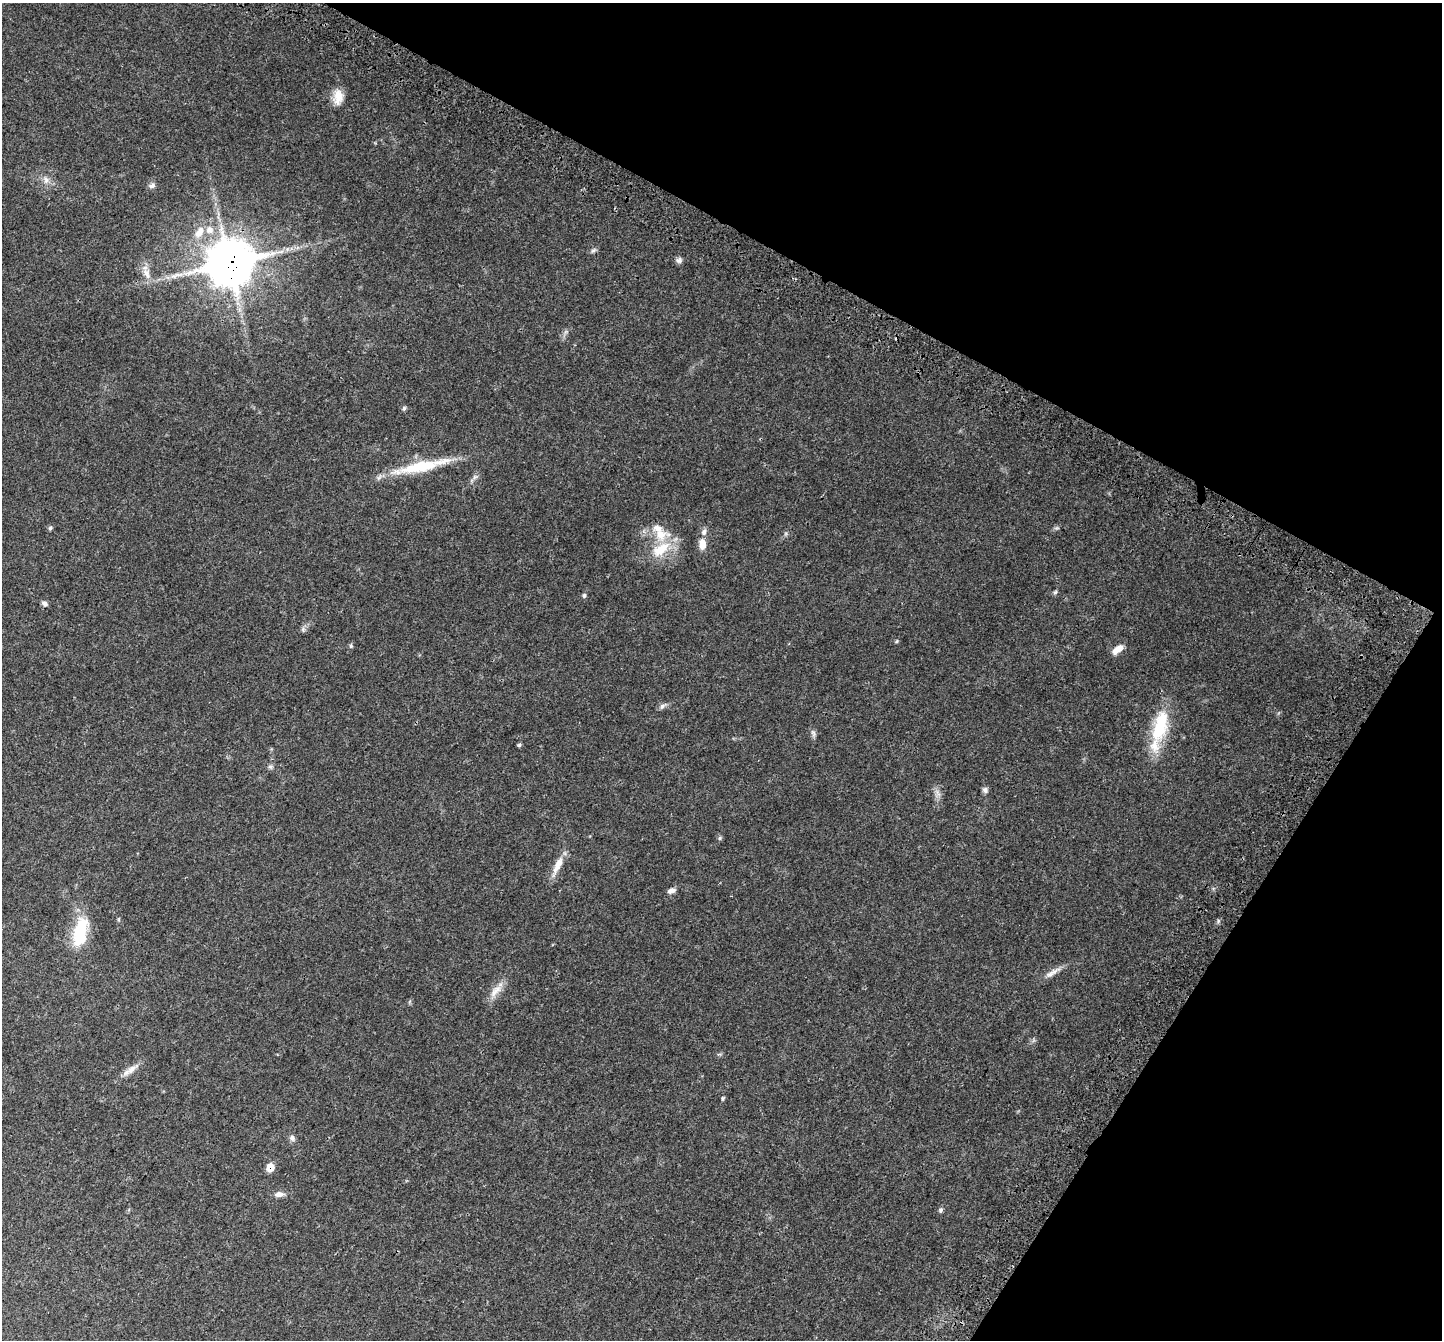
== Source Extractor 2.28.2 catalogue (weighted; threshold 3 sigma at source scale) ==
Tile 8 of 4 x 4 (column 4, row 2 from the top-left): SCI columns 4464-5903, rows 3090-4427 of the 6031 x 6114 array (HDU 1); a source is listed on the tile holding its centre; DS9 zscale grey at full resolution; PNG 1444 x 1342 px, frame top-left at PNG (2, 3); no overlay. Shown black and unused: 27% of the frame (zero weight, under 3 of 4 exposures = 8% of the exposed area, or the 3 px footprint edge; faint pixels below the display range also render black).
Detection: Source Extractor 2.28.2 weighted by HDU 2 'WHT'; one run over the whole footprint, this tile lists its part. Background 0.0446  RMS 0.0039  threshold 0.0174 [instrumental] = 3 sigma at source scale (4.5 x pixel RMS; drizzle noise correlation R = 1.50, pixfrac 1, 0.0396/0.0396 arcsec/px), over >= 5 px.
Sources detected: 45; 4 inside a brighter listed object's ellipse — not listed separately; the other 41 listed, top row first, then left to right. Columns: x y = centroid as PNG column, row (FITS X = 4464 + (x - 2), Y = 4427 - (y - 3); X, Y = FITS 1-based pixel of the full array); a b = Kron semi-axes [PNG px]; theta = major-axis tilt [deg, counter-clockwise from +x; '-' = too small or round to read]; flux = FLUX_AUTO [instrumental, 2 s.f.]
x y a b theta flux
338 97 20 12 87 4.7
46 180 10 6 -80 1.6
152 185 10 7 20 1.1
199 232 17 10 55 4.2
593 251 8 5 40 0.82
679 260 9 7 7 1.2
229 263 15 14 - 1200
147 273 19 9 -66 3.4
404 408 6 5 - 0.66
419 467 65 13 12 19
474 477 7 4 71 0.82
50 528 5 5 - 0.61
657 528 14 11 -28 3.4
702 544 13 8 -87 3.5
661 549 30 15 35 11
1055 592 6 5 - 0.59
584 596 6 5 - 0.64
44 603 8 6 -31 1
303 629 6 6 - 0.79
897 641 5 4 - 0.44
351 646 6 4 -46 0.47
1118 649 15 7 38 3.2
662 706 10 6 28 1.2
1160 726 44 18 75 18
813 733 11 5 -72 1
519 745 5 5 - 0.53
270 767 7 6 - 0.8
985 790 8 7 - 1.1
938 793 12 4 -58 1.3
720 838 6 5 - 0.57
558 865 29 8 65 4.7
671 891 9 6 16 1.7
80 933 36 16 80 17
1052 972 27 6 32 2.8
495 991 23 9 49 4
130 1070 27 7 35 3.2
723 1098 5 4 - 0.46
292 1138 8 7 - 1.2
270 1167 7 7 - 4.5
279 1194 13 7 5 1.8
940 1210 7 5 54 0.73
Overlapping masked pixels (flux is a lower limit): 2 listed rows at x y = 229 263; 270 1167
Unlisted compact peaks at least as high as the median listed source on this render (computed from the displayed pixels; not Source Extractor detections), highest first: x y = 1218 921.